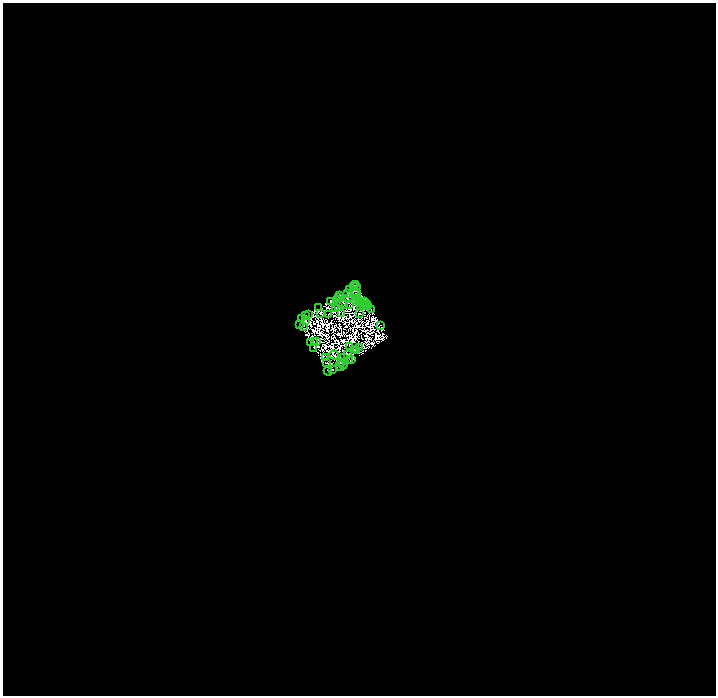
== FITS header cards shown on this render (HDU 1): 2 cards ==
NAXIS1  =                 1427
NAXIS2  =                 1387

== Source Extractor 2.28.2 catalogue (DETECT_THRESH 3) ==
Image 1427 x 1387 px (HDU 1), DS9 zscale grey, zoomed out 1/2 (1 PNG px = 2 x 2 image px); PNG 718 x 698 px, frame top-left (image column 2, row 1386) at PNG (3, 3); each listed source drawn as its Kron ellipse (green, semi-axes under 4 px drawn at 4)
Background 0.0628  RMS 1.4e-05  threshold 4.28e-05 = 3 sigma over >= 5 px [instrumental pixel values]
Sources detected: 202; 143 cannot appear on this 1/2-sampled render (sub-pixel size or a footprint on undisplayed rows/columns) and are neither listed nor drawn; the other 59 listed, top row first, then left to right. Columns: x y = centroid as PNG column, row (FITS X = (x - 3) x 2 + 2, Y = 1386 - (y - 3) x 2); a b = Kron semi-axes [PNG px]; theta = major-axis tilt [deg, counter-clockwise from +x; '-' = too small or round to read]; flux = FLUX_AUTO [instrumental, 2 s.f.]
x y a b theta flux
355 285 3 1 - 2.9
353 287 2 1 - 2
357 287 3 1 - 1.6
349 289 3 2 - 1.1
357 292 2 1 - 1.4
347 293 2 1 - 1.6
356 294 3 1 - 1.9
339 295 3 1 - 0.9
338 297 2 1 - 0.46
358 298 2 1 - 0.72
338 299 2 1 - 0.71
348 299 2 1 - 0.96
355 300 2 1 - 0.53
330 301 4 2 - 4.8
358 301 2 1 - 0.55
365 301 2 1 - 0.42
360 303 2 1 - 0.89
366 303 3 2 - 0.4
363 304 2 1 - 1
344 305 2 1 - 0.44
349 305 4 1 - 0.91
360 306 3 2 - 0.13
364 306 2 1 - 1
367 306 4 2 - 3.4
338 307 3 2 - 0.29
319 308 2 1 - 1.7
336 309 2 2 - 0.024
371 309 2 1 - 1.3
321 313 2 1 - 0.34
359 313 3 2 - 1.9
309 314 3 1 - 1.1
328 314 3 1 - 0.5
341 314 2 1 - 0.51
305 315 2 1 - 0.18
301 319 2 1 - 0.14
306 321 3 1 - 0.27
299 325 2 1 - 0.7
381 325 2 1 - 0.71
304 326 3 1 - 2.6
316 341 2 1 - 0.0085
314 342 2 1 - 1.1
311 343 2 1 - 0.65
350 346 2 1 - 0.62
360 347 2 1 - 0.97
314 348 2 1 - 0.72
355 349 3 1 - 3.1
357 351 3 1 - 1.7
347 354 4 2 - 1
334 355 4 1 - 1.9
343 357 2 1 - 0.27
326 358 2 1 - 0.76
352 359 3 1 - 1.4
350 360 4 1 - 2.4
342 362 3 2 - 2.4
327 363 2 1 - 0.22
343 364 5 2 - 1.5
340 366 5 2 - 0.48
332 369 4 1 - 0.78
328 371 4 2 - 0.99
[143 sub-pixel or undisplayed-footprint detections neither listed nor drawn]